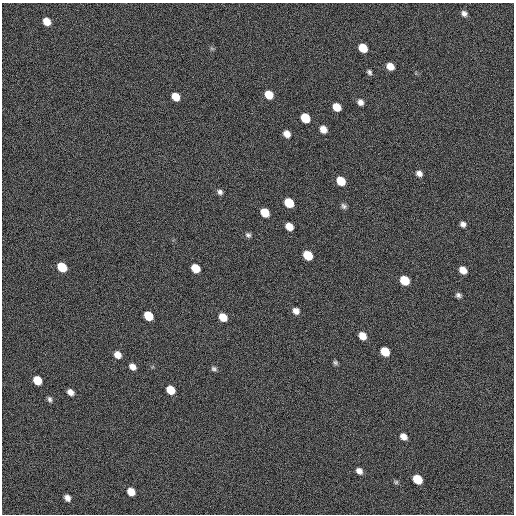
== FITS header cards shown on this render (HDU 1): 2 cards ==
NAXIS1  =                  512 / length of data axis 1
NAXIS2  =                  512 / length of data axis 2

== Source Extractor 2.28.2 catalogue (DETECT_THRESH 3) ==
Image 512 x 512 px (HDU 1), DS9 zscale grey, 1 PNG px = 1 image px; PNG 516 x 516 px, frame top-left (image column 1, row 512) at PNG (2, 3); no overlay
Background -0.315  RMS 17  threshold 51.6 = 3 sigma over >= 5 px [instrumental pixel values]
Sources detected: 47; all 47 listed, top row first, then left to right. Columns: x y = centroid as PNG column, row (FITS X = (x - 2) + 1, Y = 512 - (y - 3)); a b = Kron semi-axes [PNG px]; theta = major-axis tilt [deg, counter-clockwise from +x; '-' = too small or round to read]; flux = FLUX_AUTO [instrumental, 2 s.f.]
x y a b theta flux
464 13 8 6 -43 4400
47 21 7 6 - 13000
363 48 7 6 - 23000
212 49 6 4 -19 1600
390 66 7 6 - 11000
369 72 7 5 -55 2700
269 95 8 7 - 17000
176 97 7 6 - 16000
360 102 7 6 - 5500
337 107 7 6 - 16000
305 118 7 6 - 28000
323 129 7 6 - 9500
287 134 7 6 - 8500
419 173 7 6 - 5400
341 181 7 6 - 23000
220 192 7 6 - 3500
289 203 8 6 -42 29000
344 206 8 6 -47 3300
265 213 7 6 - 22000
463 224 6 6 - 4400
289 226 7 6 - 13000
248 235 7 6 - 3100
308 255 7 6 - 29000
62 267 8 6 -41 28000
195 268 7 6 - 19000
463 270 7 6 - 11000
404 280 7 6 - 29000
458 295 7 6 - 3400
296 311 7 6 - 6900
148 316 7 6 - 25000
223 317 7 6 - 17000
362 336 7 6 - 12000
385 351 7 6 - 21000
117 355 8 7 - 9400
335 363 6 5 - 2400
132 367 7 6 - 6700
214 369 7 6 - 2800
37 380 7 6 - 20000
170 390 7 6 - 19000
70 392 7 5 -41 6400
50 399 8 5 -71 3100
403 437 7 6 - 7600
359 471 7 5 -43 6000
417 479 7 6 - 29000
396 482 7 5 1 2100
131 492 7 6 - 14000
67 498 6 5 - 5500